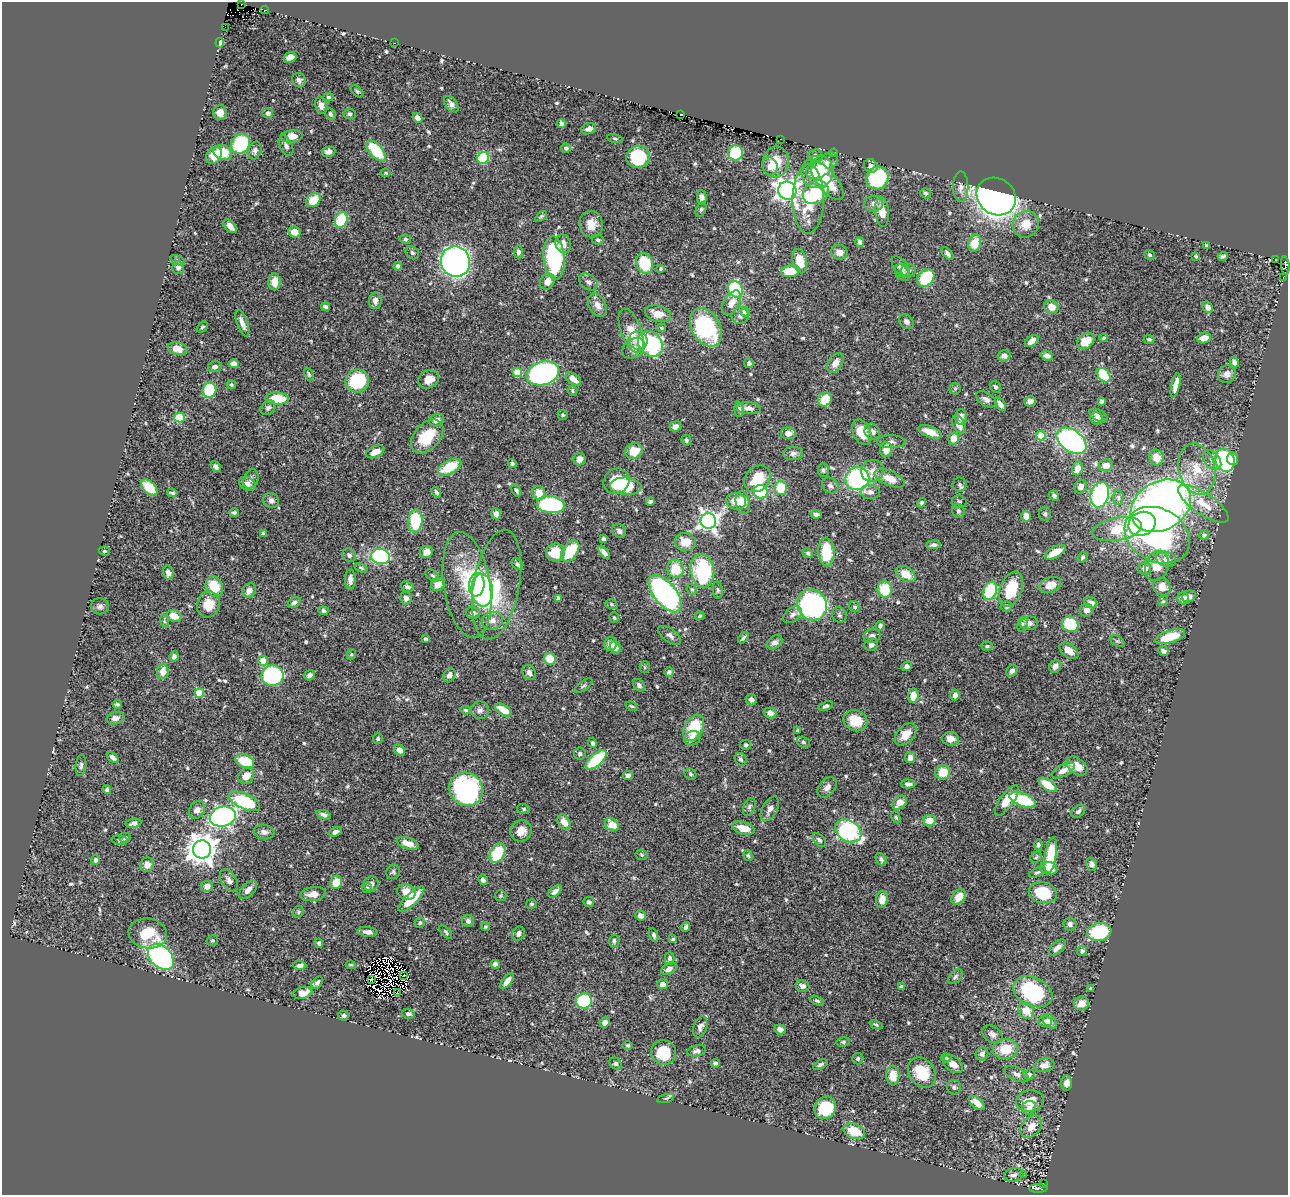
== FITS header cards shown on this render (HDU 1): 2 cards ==
NAXIS1  =                 1286
NAXIS2  =                 1193

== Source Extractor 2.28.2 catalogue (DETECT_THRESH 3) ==
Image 1286 x 1193 px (HDU 1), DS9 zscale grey, 1 PNG px = 1 image px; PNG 1290 x 1197 px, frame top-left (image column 1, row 1193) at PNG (2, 2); each listed source drawn as its Kron ellipse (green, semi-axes under 4 px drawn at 4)
Background 0.43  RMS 0.012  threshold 0.0351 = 3 sigma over >= 5 px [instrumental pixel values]
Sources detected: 631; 7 with non-positive FLUX_AUTO (blend fragments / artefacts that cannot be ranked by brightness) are neither listed nor drawn; of the other 624, the 500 brightest by FLUX_AUTO listed and drawn (124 fainter detections omitted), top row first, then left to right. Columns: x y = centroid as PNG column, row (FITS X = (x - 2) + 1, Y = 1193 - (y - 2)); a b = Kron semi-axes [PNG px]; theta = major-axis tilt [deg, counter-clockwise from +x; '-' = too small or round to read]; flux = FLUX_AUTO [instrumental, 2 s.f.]
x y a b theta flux
241 4 3 2 - 2
265 10 4 3 - 6.4
225 27 2 2 - 5.3
220 43 5 4 - 4.3
394 43 2 2 - 6.4
290 57 6 5 - 6.3
299 80 7 6 - 2.6
357 91 7 4 -43 1.3
329 97 5 4 - 1.4
451 104 9 5 -55 3.5
321 105 9 5 -76 3.9
220 112 7 6 - 6.2
268 113 5 5 - 2.4
330 114 6 5 - 1.7
350 114 6 5 - 1.7
680 114 3 2 - 16
417 118 5 4 - 3
561 124 4 4 - 5.5
589 129 8 5 17 3.8
292 136 11 6 7 8.5
615 139 8 3 -11 1.1
780 139 3 2 - 2
241 144 10 9 - 49
286 146 11 6 -66 3.3
566 148 5 4 - 1.9
255 151 9 6 75 2.6
376 151 13 6 -49 30
223 152 9 7 -21 18
329 152 7 5 11 4
736 153 7 7 - 48
834 153 4 4 - 1.4
214 155 9 7 57 12
815 156 7 6 - 3
638 157 12 11 - 51
483 158 6 5 - 46
776 162 16 13 80 18
770 166 9 7 -70 4.6
822 166 18 9 35 16
871 166 7 6 - 4.6
817 172 16 15 - 25
386 173 5 4 - 1.3
878 178 12 10 49 82
827 181 23 10 -51 29
961 187 15 7 90 4.7
787 191 9 9 - 500
816 192 13 11 35 35
925 193 5 5 - 1.4
996 196 20 18 -35 460
702 197 7 5 -88 3.1
808 199 34 16 90 36
313 200 8 6 42 18
874 204 9 8 - 4.4
701 210 7 5 64 1.2
882 212 15 7 -84 13
541 216 7 4 38 1.3
341 220 8 6 66 62
591 224 13 11 -82 11
1026 224 14 12 42 13
230 226 8 5 -47 5.4
294 232 6 5 - 7.8
405 239 6 4 -11 1.2
598 240 6 5 - 1.6
860 242 5 4 - 3.8
975 243 9 6 75 17
563 244 9 7 -73 6.5
1206 246 4 3 - 1.4
518 252 6 4 -87 2.5
839 252 8 7 - 5.5
412 253 7 6 - 2.1
947 253 8 4 -49 2.3
1150 255 6 4 -34 1.2
1196 256 4 4 - 1.1
1223 256 5 3 - 1.7
554 258 22 10 -85 96
1276 259 4 3 - 12
178 260 7 4 -21 1.3
455 261 15 14 - 360
800 261 12 7 -76 16
645 263 11 8 -72 37
398 266 4 4 - 3.6
1285 266 9 3 -85 42
901 267 12 6 -53 4.8
178 268 6 6 - 3.4
660 269 3 3 - 1.2
908 270 7 6 - 3.6
791 271 9 6 9 19
902 273 9 6 -50 3.4
926 278 10 7 48 40
1283 278 3 2 - 1.5
547 281 8 7 - 7
274 282 8 6 88 9.9
588 282 10 7 -36 3.1
735 289 9 7 -61 61
375 301 8 6 -89 4.3
732 303 13 7 60 7.5
597 305 12 8 -60 6.2
325 307 4 3 - 2.4
1051 307 7 6 - 8.8
1208 307 6 5 - 4.6
745 312 4 4 - 9.6
658 314 13 8 -16 10
740 315 8 8 - 3.4
906 321 8 6 -45 2.6
242 323 14 5 -69 5.8
202 327 6 4 40 1.2
706 327 20 14 -60 79
661 328 5 4 - 1.1
631 331 23 10 -69 14
1104 338 4 4 - 1.6
1204 338 7 5 15 8.1
1149 339 5 4 - 1.6
638 340 9 9 - 8.8
1032 341 8 4 38 6.7
1086 341 9 7 36 17
650 344 14 11 -50 85
634 348 12 9 35 5.8
177 349 10 6 -12 8.3
1004 356 6 5 - 4
1047 356 6 5 - 3.8
1234 362 5 4 - 3
749 363 5 4 - 1.9
835 363 10 7 56 6.6
234 364 5 4 - 3.7
215 367 7 5 9 2.9
517 372 5 4 - 22
543 373 17 11 18 250
309 374 7 4 -66 1.2
1227 374 9 8 - 4.7
1104 375 8 5 -53 46
429 379 10 8 28 9
573 379 9 5 -37 7.7
357 381 12 11 - 46
232 385 4 4 - 1.4
1176 385 12 4 78 7
995 387 6 5 - 1.7
955 389 6 5 - 1.5
209 390 8 7 - 41
572 391 5 5 - 1.2
277 399 12 6 -2 25
986 399 11 6 -32 3.2
825 400 7 6 - 17
1030 401 6 5 - 3.6
1101 401 4 4 - 2.6
1000 404 7 4 -56 3.6
268 408 8 6 42 2.2
749 408 12 6 -5 4.4
739 409 8 4 -87 2
563 415 5 5 - 1.5
1098 416 10 5 -30 4.4
961 417 8 5 89 4.1
179 418 5 5 - 40
1096 418 6 6 - 4.4
437 420 8 6 21 4.7
959 425 9 6 -64 5.2
675 426 6 5 - 3.8
862 432 13 9 -65 14
872 432 8 7 - 3.5
930 432 12 5 -22 10
788 433 8 6 -5 5.2
1041 436 5 4 - 29
427 437 19 13 48 27
953 439 6 5 - 9.3
686 440 5 4 - 1.7
1071 441 17 11 -36 180
891 442 14 6 -1 3
886 449 8 6 -88 9.4
634 451 9 7 25 17
375 452 10 5 23 7.8
793 453 10 6 1 3.1
1156 457 8 7 - 10
580 459 6 6 - 4.1
1232 459 6 5 - 11
1212 460 11 7 -50 4.6
1225 460 11 9 -72 96
512 463 4 4 - 1.7
1106 465 7 6 - 5.4
216 467 6 4 -55 2.4
450 467 13 6 29 27
1077 468 7 5 74 7.5
1197 469 26 18 -77 28
823 470 7 5 89 1.7
873 471 11 11 - 7.6
890 478 16 7 -22 13
251 479 10 7 66 3
757 479 15 11 46 25
857 479 12 11 - 110
616 481 13 12 - 18
247 484 9 6 -29 3.6
959 484 7 7 - 2.1
830 485 9 7 -33 2.9
626 486 16 8 -4 40
149 487 9 6 -42 22
1081 487 7 6 - 4.5
781 488 7 6 - 23
516 490 6 4 -62 1.6
436 492 6 4 -57 1.7
761 492 7 6 - 53
870 492 10 7 -2 3.9
172 493 5 3 - 1.6
539 493 7 6 - 11
1100 495 13 9 76 130
1054 496 5 4 - 2.4
1118 497 7 5 -89 1.9
271 501 8 7 - 3.2
650 501 4 3 - 1.7
736 501 10 8 -8 11
959 502 7 6 - 1.6
743 503 11 7 -79 10
922 503 5 4 - 1.7
1203 504 30 10 -34 16
551 505 14 8 -6 81
1161 506 32 24 29 590
958 511 7 6 - 1.8
234 513 5 4 - 1.6
496 514 5 5 - 4.7
816 514 5 3 - 2.4
1045 514 7 6 - 1.9
1026 516 5 5 - 11
415 521 12 7 85 42
708 521 8 7 - 390
1142 524 14 11 25 86
1117 529 25 11 11 27
619 531 7 6 - 2.5
263 534 4 3 - 1.7
1157 535 34 26 -27 180
1204 535 5 4 - 2.4
604 539 4 4 - 2.3
685 542 10 9 - 14
933 545 7 4 5 2.2
104 551 6 4 -11 1.4
570 551 12 7 55 32
426 552 7 6 - 6
555 552 9 9 - 21
604 552 8 4 -51 3.2
826 552 14 8 -85 29
1055 552 11 5 29 12
808 553 5 4 - 1.4
349 555 7 6 - 2.7
381 557 10 7 -8 83
1083 557 6 4 55 1.3
1166 559 10 7 -19 4.7
517 564 7 4 -49 1.8
1157 566 15 11 72 13
361 568 7 4 -21 1.3
675 569 9 8 - 20
1145 569 6 6 - 4.7
702 571 17 12 -83 67
168 573 7 5 -75 4.6
906 574 11 7 -32 10
432 575 8 5 -39 1.6
350 580 10 5 -90 4.4
438 584 7 6 - 9
467 585 53 23 -81 50
477 585 12 7 84 46
497 585 55 23 80 49
1050 585 11 7 22 7.9
214 587 10 8 -67 22
407 587 7 5 -18 2.7
1162 587 9 8 - 10
692 589 6 4 -68 1.1
885 589 8 7 - 26
1011 589 18 11 68 27
249 590 7 6 - 5.7
482 590 16 10 -84 150
718 590 9 5 -85 1.6
990 591 9 6 69 47
665 594 22 11 -51 210
1189 596 7 5 23 4.8
406 598 6 5 - 3.7
558 598 4 3 - 1.3
1183 598 6 6 - 4.6
1163 601 5 4 - 1.2
294 602 7 4 33 2.5
1091 603 7 5 -31 3.8
208 604 13 11 77 15
611 604 6 5 - 1.2
812 605 16 14 -65 180
100 606 9 8 - 2.9
1007 606 5 5 - 1.6
855 607 6 5 - 1.4
1086 610 7 6 - 3.4
323 611 5 4 - 2.3
473 613 7 5 -13 3.1
792 615 10 7 38 3.3
839 615 8 7 - 2
174 616 7 5 -23 10
700 616 5 4 - 1.6
614 618 5 4 - 1.3
164 621 6 4 -72 1.2
492 621 11 8 23 5.8
1029 623 9 6 1 2.9
1023 624 8 5 74 1.6
1070 624 8 7 - 37
880 626 5 4 - 2.3
670 635 13 6 -35 3.8
872 636 8 7 - 3
1170 637 15 6 17 28
743 638 6 4 50 1.6
425 639 4 4 - 1.3
1117 641 8 5 -34 1.2
775 642 8 6 35 3.6
611 644 7 6 - 6.9
871 645 7 6 - 2.6
987 646 5 4 - 1.1
615 647 6 5 - 5
1069 651 11 6 -37 7.1
1163 651 5 4 - 3.2
351 654 5 4 - 1.2
174 656 5 4 - 2.7
550 659 6 5 - 17
263 661 5 4 - 11
907 666 5 4 - 3
1055 666 7 5 52 3.8
645 667 5 5 - 1.3
1012 671 6 5 - 3.3
163 672 7 6 - 8.6
529 672 8 6 -63 3.3
669 672 5 5 - 2.1
310 675 6 5 - 2.7
449 675 7 5 60 4
273 676 11 10 - 85
639 685 7 5 -48 2.3
583 686 10 4 36 1.7
199 693 5 4 - 27
955 695 5 4 - 3.7
913 696 7 5 83 7.4
751 700 6 5 - 2.6
117 704 4 4 - 1.5
632 706 6 4 -26 1.1
826 706 7 4 20 2.1
466 710 5 4 - 1.3
480 710 9 9 - 3.2
503 710 9 5 -32 12
770 713 6 5 - 3.5
116 718 9 6 12 3.9
855 721 12 10 -23 19
694 728 14 9 61 38
797 731 4 3 - 1.2
906 734 13 8 44 11
692 738 8 7 - 4.3
378 739 5 5 - 1.3
951 739 8 7 - 6
803 742 7 5 -16 1.7
593 743 5 4 - 1.8
746 745 5 5 - 1.6
400 750 6 5 - 5.4
580 754 6 6 - 2
113 757 7 4 -38 3
910 758 5 5 - 4.8
741 759 7 5 -56 1.9
596 760 13 6 42 55
245 761 10 6 -22 29
81 765 10 5 84 2
1077 766 12 7 -37 11
1063 770 12 6 28 6.5
943 772 7 7 - 16
690 774 6 5 - 1.6
628 775 5 4 - 2.8
246 776 8 7 - 9.3
908 784 7 4 -3 2.5
1047 785 10 5 -35 15
827 787 12 8 48 4.3
107 789 4 4 - 1.7
466 789 17 16 - 120
1007 800 18 7 55 15
1023 800 14 6 -21 45
244 801 17 7 -25 63
900 803 8 6 38 7.4
749 807 9 5 68 2.1
524 809 6 5 - 1.4
770 809 13 7 61 4.7
197 810 9 7 56 4.5
1078 811 8 5 39 2.1
324 815 7 4 -19 3.1
223 817 13 9 15 330
896 817 6 4 -62 1.1
929 821 6 5 - 9.6
564 822 8 5 -57 8.2
133 823 8 4 11 3
612 825 7 6 - 12
743 828 11 6 -16 12
521 831 11 10 - 8.1
848 831 14 10 -32 100
264 832 10 7 -7 3.8
335 832 6 4 26 2.5
125 838 5 5 - 2.2
120 840 8 4 -11 1.4
819 840 8 5 -48 2
408 843 11 5 -19 9.2
1038 845 5 4 - 1.8
202 849 9 9 - 1100
497 853 10 7 60 40
641 855 6 5 - 1.3
748 855 6 4 -72 1.3
1051 855 18 6 81 37
1036 857 6 5 - 1.2
881 859 7 4 -57 2.3
96 860 5 4 - 2.9
1091 864 6 5 - 3.2
147 865 7 7 - 5.5
1049 868 9 6 -13 9.1
393 872 7 6 - 1.7
1037 872 9 4 22 1.7
229 880 12 7 -57 3.7
483 880 5 4 - 2.4
336 882 7 6 - 14
371 884 8 7 - 3.4
207 886 6 5 - 5.1
367 888 5 5 - 1.3
248 890 11 6 46 5
555 891 8 4 41 4
406 892 9 7 -22 9.4
1043 893 14 10 -11 35
313 894 13 7 7 7.1
501 896 6 5 - 1.1
959 897 8 6 50 11
411 899 17 6 44 19
882 900 8 6 83 8.2
589 902 5 5 - 2.4
531 904 5 4 - 1.3
298 912 6 5 - 1.5
641 916 6 5 - 4.1
468 921 6 6 - 3
420 923 5 5 - 1.3
1070 924 7 6 - 2.9
485 927 4 4 - 1.2
686 927 5 3 - 2.3
367 932 10 5 -5 4.1
446 932 8 4 -47 1.3
1099 932 12 9 9 55
148 933 19 15 -9 24
519 933 7 6 - 4.2
654 935 7 4 -70 1.8
673 939 4 3 - 1.5
212 940 6 5 - 1.2
614 941 6 5 - 1.7
319 943 4 4 - 1.8
1057 947 10 5 42 5
1082 951 5 5 - 2.3
161 957 15 10 -46 160
670 958 6 5 - 2.5
495 964 5 4 - 3.7
300 965 6 4 -1 3.2
351 965 5 4 - 1.1
669 969 8 5 31 4.8
404 976 4 2 - 1.4
955 977 9 5 46 2.1
371 980 2 2 - 1.7
507 981 9 4 51 5.2
317 983 7 4 52 2.4
663 984 5 5 - 4.8
803 986 7 5 -11 3.1
901 986 3 3 - 1.2
1091 988 4 3 - 1.6
397 992 2 2 - 1.1
1033 992 20 14 -26 87
303 993 10 6 14 9
584 1001 8 7 - 52
817 1001 7 4 -25 1.4
1081 1003 7 7 - 8.3
1026 1011 8 7 - 14
408 1014 7 4 -5 2.1
343 1016 5 5 - 1.8
1045 1021 7 5 2 3.7
1050 1021 8 5 -52 4.4
605 1023 5 5 - 4.8
876 1025 7 4 -21 1.3
700 1027 11 6 71 3.3
780 1029 5 5 - 3.7
992 1034 11 8 -34 3.5
843 1042 7 4 9 1.3
628 1045 5 4 - 1.2
1005 1049 13 10 6 19
696 1051 10 5 11 2.6
663 1052 13 12 - 27
982 1054 6 6 - 2.9
946 1058 5 4 - 1.1
858 1059 6 5 - 1.7
715 1063 5 3 - 2.1
616 1064 7 5 -44 1.6
953 1064 11 7 -36 7.2
820 1065 8 3 28 1.7
1044 1065 10 7 13 6.2
922 1072 16 13 -55 23
1017 1074 13 6 -26 3.5
1029 1074 6 5 - 2.5
893 1076 10 6 -86 11
1066 1083 7 5 83 4.9
954 1087 7 7 - 2.2
666 1098 8 4 13 1.2
1030 1101 14 11 8 15
977 1103 9 5 -39 9.5
825 1108 12 10 57 29
1029 1108 7 6 - 4.3
1031 1127 12 9 50 9.5
854 1131 11 7 -21 19
1014 1175 10 6 10 3.3
1024 1175 3 2 - 3.8
1043 1183 3 2 - 2.3
1038 1188 9 4 1 39
At the frame edge (FLAGS 8, measured only in part): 1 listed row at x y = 1285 266
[124 fainter detections neither listed nor drawn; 7 non-positive-flux detections neither listed nor drawn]